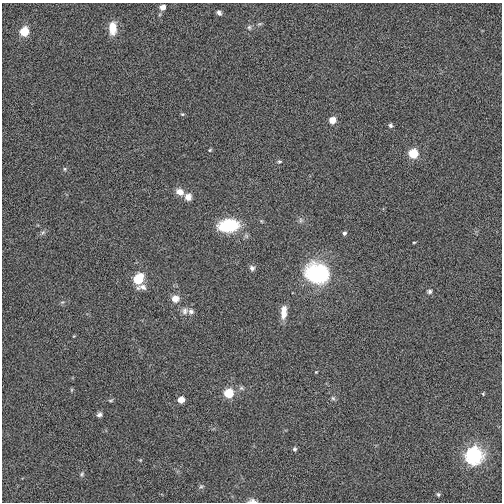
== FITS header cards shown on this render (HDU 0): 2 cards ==
NAXIS1  =                  500 / length of data axis 1
NAXIS2  =                  500 / length of data axis 2

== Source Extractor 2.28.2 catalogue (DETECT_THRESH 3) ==
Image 500 x 500 px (HDU 0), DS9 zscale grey, 1 PNG px = 1 image px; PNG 504 x 504 px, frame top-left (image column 1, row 500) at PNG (2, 3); no overlay
Background 0.0062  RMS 0.15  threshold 0.465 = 3 sigma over >= 5 px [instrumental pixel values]
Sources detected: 45; all 45 listed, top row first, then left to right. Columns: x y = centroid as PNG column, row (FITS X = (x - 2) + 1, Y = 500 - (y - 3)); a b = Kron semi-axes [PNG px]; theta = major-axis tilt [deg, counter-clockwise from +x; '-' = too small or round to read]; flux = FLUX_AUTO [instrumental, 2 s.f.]
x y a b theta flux
162 7 5 5 - 76
219 13 6 5 - 30
260 24 8 4 9 16
249 27 7 5 -76 23
113 28 16 9 -89 140
24 32 6 5 - 400
182 114 5 4 - 12
332 120 5 5 - 150
390 125 5 5 - 21
210 150 5 4 - 12
413 154 6 5 - 480
279 162 6 5 - 17
65 169 5 5 - 14
180 192 10 7 -26 82
188 197 8 8 - 71
301 220 6 6 - 24
229 225 17 10 8 660
43 232 6 5 - 21
344 233 5 4 - 23
414 242 4 3 - 8.8
252 268 7 6 - 30
318 273 21 18 -19 1100
138 279 7 6 - 580
142 287 14 7 3 59
429 291 6 6 - 23
175 299 8 8 - 90
185 311 10 8 73 50
191 311 8 7 - 37
284 312 17 7 86 110
316 372 4 3 - 8.6
241 388 7 6 - 25
71 390 6 4 71 11
228 393 6 5 - 510
483 394 5 4 - 10
333 398 6 5 - 20
111 400 7 4 13 15
181 400 5 5 - 140
99 415 6 6 - 30
294 449 6 5 - 21
474 455 8 7 - 3000
140 460 4 4 - 9.3
82 474 7 5 59 20
201 486 7 5 9 18
438 494 6 5 - 16
252 501 11 5 -2 40
At the frame edge (FLAGS 8, measured only in part): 1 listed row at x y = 252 501